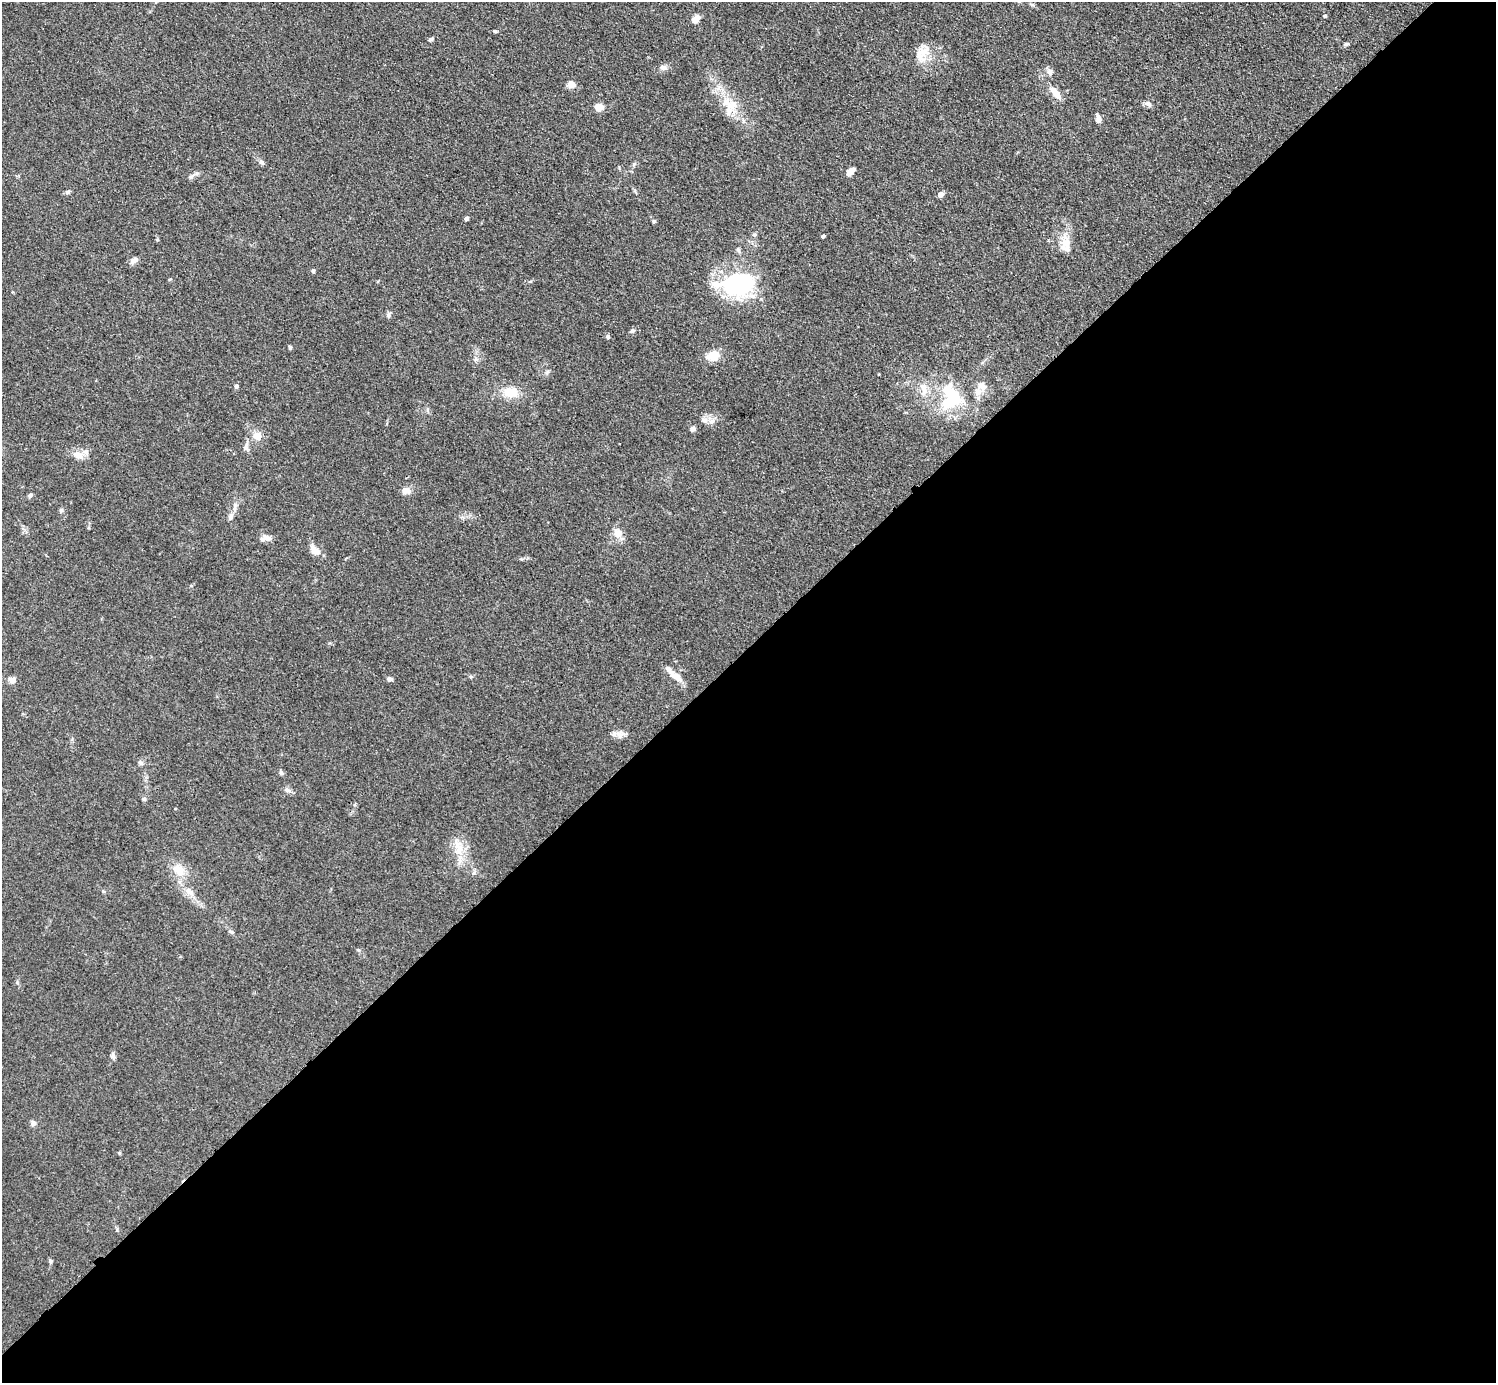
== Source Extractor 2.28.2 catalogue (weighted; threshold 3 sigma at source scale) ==
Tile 15 of 4 x 4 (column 3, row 4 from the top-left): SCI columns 2998-4491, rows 164-1544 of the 5993 x 5993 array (HDU 1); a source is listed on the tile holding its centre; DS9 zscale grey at full resolution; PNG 1498 x 1385 px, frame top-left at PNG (2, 2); no overlay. Shown black and unused: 53% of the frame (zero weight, under 3 of 4 exposures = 1% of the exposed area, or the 3 px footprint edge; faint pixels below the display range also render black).
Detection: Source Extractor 2.28.2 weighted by HDU 2 'WHT'; one run over the whole footprint, this tile lists its part. Background 0.0995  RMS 0.0065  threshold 0.0292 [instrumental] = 3 sigma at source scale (4.5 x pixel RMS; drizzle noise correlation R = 1.50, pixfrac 1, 0.05/0.05 arcsec/px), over >= 5 px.
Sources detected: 76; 2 inside a brighter object's white glare — not listed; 7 inside a brighter listed object's ellipse — not listed separately; the other 67 listed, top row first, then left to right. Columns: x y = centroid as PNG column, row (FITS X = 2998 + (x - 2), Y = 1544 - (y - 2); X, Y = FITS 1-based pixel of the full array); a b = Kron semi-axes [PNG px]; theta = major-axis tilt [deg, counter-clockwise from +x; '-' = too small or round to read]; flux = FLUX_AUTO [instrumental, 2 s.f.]
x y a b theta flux
1325 16 5 4 - 0.84
695 19 9 7 45 4.4
495 31 4 4 - 0.94
431 39 7 5 30 1.4
1346 44 7 4 18 1.1
924 52 20 18 23 11
664 67 10 7 -12 2.6
1050 72 9 8 - 2.6
571 84 9 7 -17 4.6
1055 93 20 8 -50 6.5
1147 104 9 6 -25 2.2
599 107 8 7 - 5.7
729 108 25 14 84 13
1098 119 8 5 -82 3.6
262 162 8 6 -42 1.7
634 164 6 5 - 1.1
850 171 10 5 44 4.5
191 176 9 4 27 1.7
67 192 6 5 - 1.5
940 194 4 4 - 5.9
466 219 4 4 - 2.5
654 221 5 5 - 0.92
754 235 6 5 - 1.1
823 236 4 3 - 1.5
1066 245 20 13 89 8.6
738 250 7 5 -66 1.3
134 260 10 7 36 2.9
313 271 5 4 - 0.97
738 283 38 29 -37 60
388 315 6 6 - 1.6
632 331 7 5 18 1.3
608 337 6 5 - 0.94
290 347 5 4 - 1
713 356 15 11 16 9.9
236 386 5 5 - 1.8
948 391 38 20 -41 31
510 392 18 13 -3 12
978 392 14 9 21 5
712 421 10 6 19 3
692 429 6 6 - 2.3
257 436 11 10 - 6.3
246 446 16 5 82 2.9
78 455 16 9 -29 5.8
406 490 12 9 -6 3.7
30 495 6 5 - 1.3
235 505 9 5 65 2.3
61 510 6 5 - 1.3
231 517 12 6 67 2.7
618 533 12 11 - 6.3
267 538 12 7 -13 3.4
314 550 14 9 -53 5.4
676 677 25 7 -40 6.9
389 679 7 5 -18 1.9
12 680 6 6 - 5.4
620 734 14 9 31 4
141 763 8 6 -15 1.5
281 773 6 5 - 1.4
287 790 9 6 -12 2.1
144 799 6 4 -13 1.2
458 847 28 10 -72 12
178 870 20 15 -40 11
189 891 16 8 -46 6.1
231 932 7 4 -36 1.1
113 1056 9 5 -74 1.8
33 1123 8 7 - 1.8
119 1153 4 4 - 0.72
50 1261 6 5 - 1.2
Unlisted compact peaks at least as high as the median listed source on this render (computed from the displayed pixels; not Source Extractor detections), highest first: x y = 474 873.